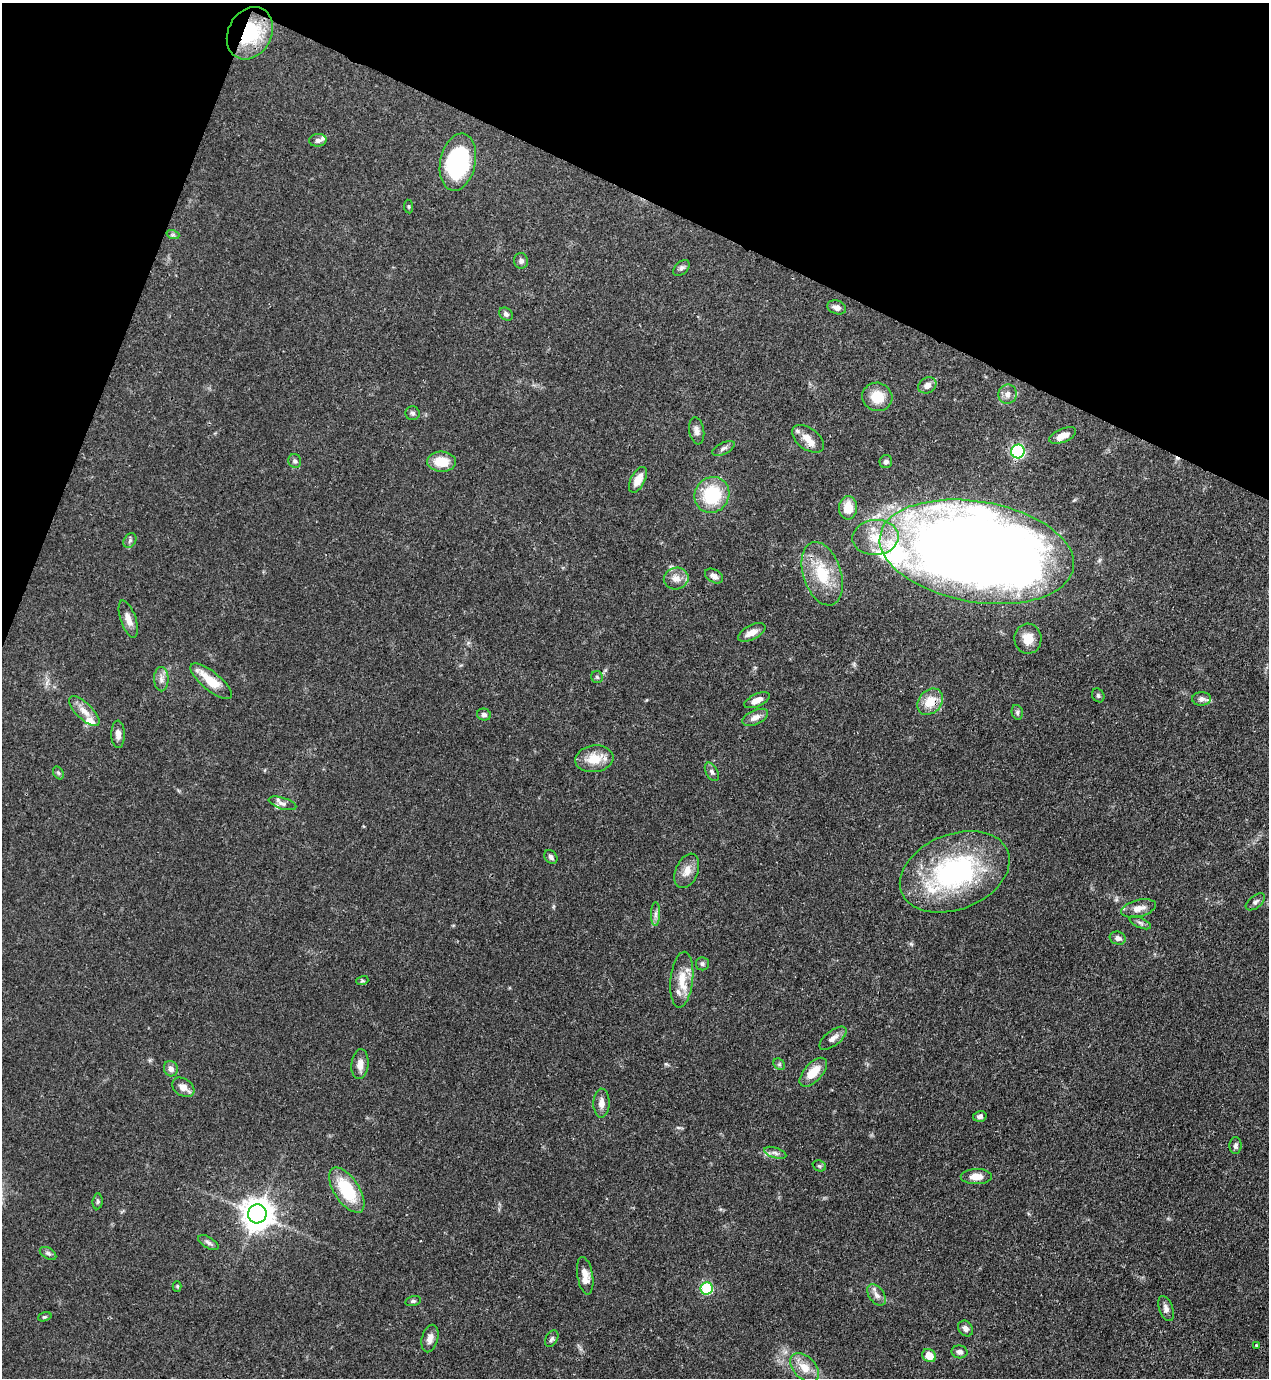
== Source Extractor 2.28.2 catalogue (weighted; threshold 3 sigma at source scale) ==
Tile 2 of 4 x 4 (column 2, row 1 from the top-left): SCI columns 1490-2756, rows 4170-5545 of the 5646 x 5587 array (HDU 1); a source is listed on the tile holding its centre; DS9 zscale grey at full resolution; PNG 1271 x 1380 px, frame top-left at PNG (2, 3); each listed source drawn as its Kron ellipse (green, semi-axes under 4 px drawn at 4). Shown black and unused: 19% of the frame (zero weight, under 3 of 4 exposures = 7% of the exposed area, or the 3 px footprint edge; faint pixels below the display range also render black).
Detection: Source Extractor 2.28.2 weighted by HDU 2 'WHT'; one run over the whole footprint, this tile lists its part. Background 0.071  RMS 0.0036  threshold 0.0161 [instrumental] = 3 sigma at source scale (4.5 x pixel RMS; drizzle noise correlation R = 1.50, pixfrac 1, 0.05/0.05 arcsec/px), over >= 5 px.
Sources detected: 103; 1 cosmic-ray / hot-pixel residue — neither listed nor drawn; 11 inside a brighter listed object's ellipse — not listed separately; the other 91 listed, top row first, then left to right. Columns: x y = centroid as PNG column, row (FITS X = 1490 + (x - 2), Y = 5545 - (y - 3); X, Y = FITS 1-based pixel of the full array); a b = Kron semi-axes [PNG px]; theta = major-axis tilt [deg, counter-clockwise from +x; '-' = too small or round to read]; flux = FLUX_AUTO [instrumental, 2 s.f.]
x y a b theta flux
250 33 27 21 60 24
318 140 9 6 5 1.2
458 162 29 17 78 42
409 207 7 4 -83 0.49
173 235 7 4 -18 0.62
521 261 8 7 - 1.1
681 268 10 6 43 1
837 307 10 6 -18 2
506 314 7 6 - 0.95
927 385 9 7 31 2.2
1008 394 9 9 - 2.2
877 397 15 14 - 7.7
413 413 7 7 - 0.89
697 431 14 7 -81 1.8
1063 436 14 6 23 3.8
808 439 18 10 -37 4
723 448 12 5 27 1.2
1018 451 7 6 - 51
295 461 7 6 - 0.86
441 462 14 10 -3 7.7
886 462 6 6 - 1
638 480 14 7 61 4.1
712 495 18 17 - 20
848 508 11 9 87 6.6
876 537 23 17 5 10
130 540 8 6 55 0.87
977 552 98 50 -10 840
822 574 33 19 -72 15
714 576 10 6 -32 1.6
676 578 12 11 - 3
128 619 19 7 -71 3.1
752 632 15 7 28 3.4
1028 639 15 13 -84 4.9
597 677 6 5 - 0.64
161 679 12 7 -89 2
211 681 25 9 -40 8.6
1098 695 7 5 -59 0.67
1202 699 9 6 1 1.4
757 700 14 6 25 2.7
930 702 14 11 48 6.9
84 711 20 8 -44 3.8
1017 712 7 5 -77 0.78
484 715 7 6 - 1.2
755 717 14 7 24 2.5
118 734 13 7 -89 2.3
594 759 19 13 8 7.5
712 772 10 6 -61 1.1
58 773 7 5 -58 0.61
282 803 14 5 -17 1.4
551 857 7 5 -50 1.1
687 871 18 11 67 4
955 872 57 37 22 63
1255 902 11 6 39 1.1
1139 908 18 8 13 3.4
656 914 12 4 89 1.3
1140 923 11 5 -24 1
1118 938 8 6 -15 1.6
702 964 6 6 - 0.78
682 980 28 11 84 7
362 981 6 4 18 0.48
833 1038 16 7 37 2.1
360 1064 15 8 84 2.8
779 1064 6 5 - 0.6
171 1069 8 7 - 1.8
813 1072 18 9 47 6.1
183 1087 12 8 -33 2.5
601 1103 14 8 89 2.6
980 1116 7 5 14 1.2
1235 1146 8 6 86 0.96
775 1153 11 5 -18 1.3
819 1166 7 5 -22 0.63
976 1177 15 7 1 3.8
347 1190 26 12 -56 18
98 1201 8 5 85 0.7
257 1214 9 9 - 560
208 1243 11 5 -31 1.1
48 1253 9 5 -31 0.88
585 1276 19 7 -80 3.6
177 1286 5 4 - 0.45
707 1289 6 6 - 27
877 1295 12 7 -53 2
413 1301 8 4 14 0.77
1166 1309 13 7 -70 1.6
45 1317 7 4 18 0.54
966 1328 8 7 - 1.8
430 1338 14 8 75 2.4
552 1339 9 5 59 0.92
1256 1345 3 3 - 0.43
960 1352 8 6 -11 1.2
929 1356 7 6 - 4.8
805 1368 17 11 -45 5.4
Overlapping masked pixels (flux is a lower limit): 3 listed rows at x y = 250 33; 930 702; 955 872